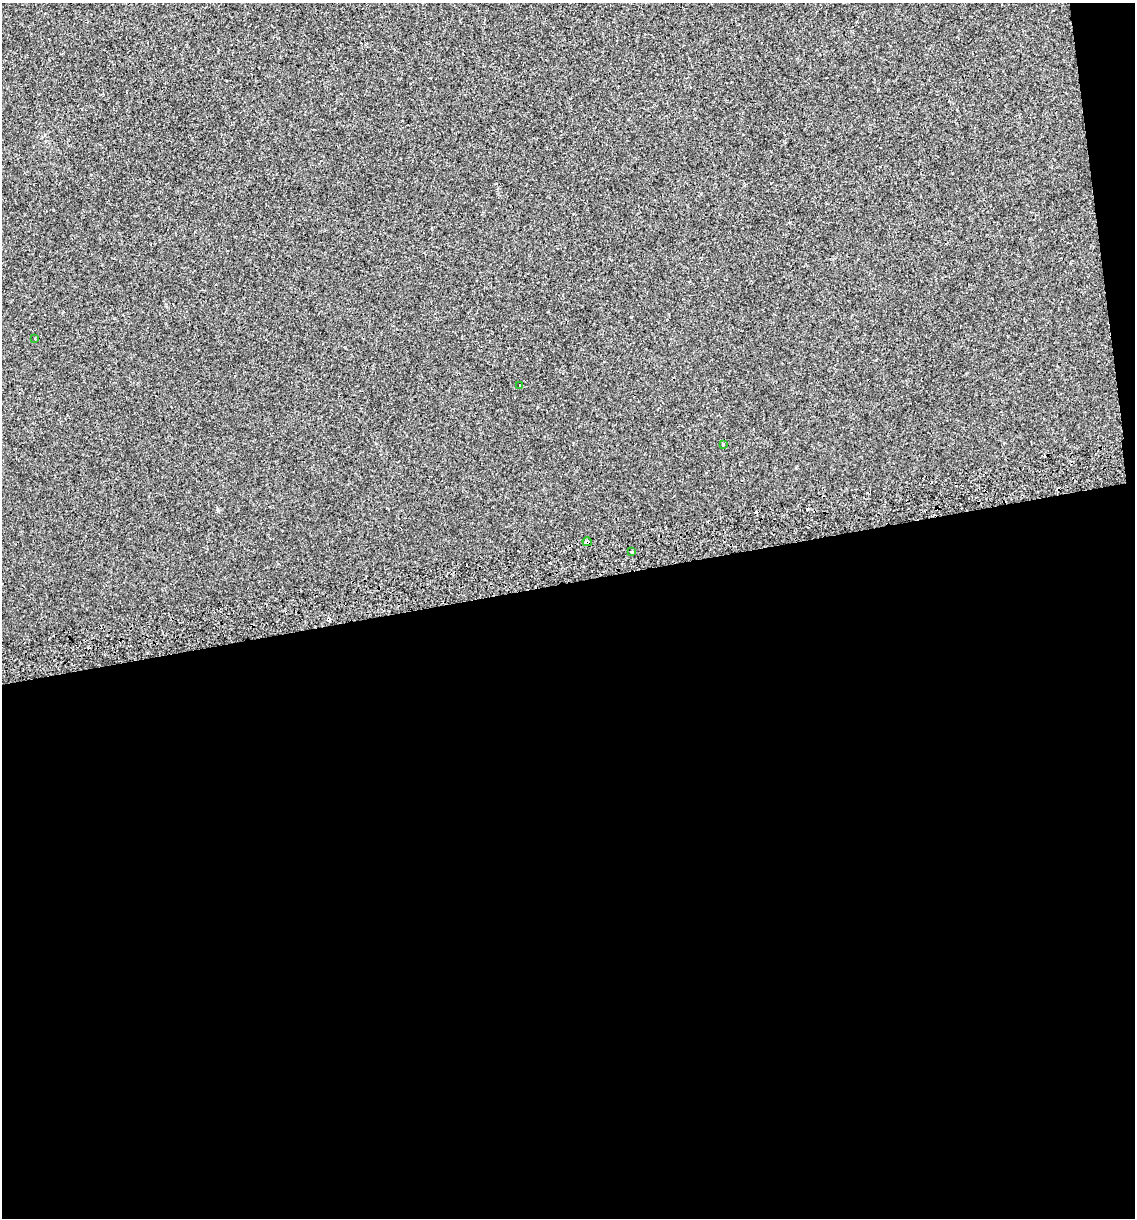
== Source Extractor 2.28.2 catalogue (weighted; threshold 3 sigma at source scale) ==
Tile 16 of 4 x 4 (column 4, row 4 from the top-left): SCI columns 3479-4611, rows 44-1259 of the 4646 x 4948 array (HDU 1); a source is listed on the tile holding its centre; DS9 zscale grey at full resolution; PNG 1137 x 1220 px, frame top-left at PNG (2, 3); each listed source drawn as its Kron ellipse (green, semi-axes under 4 px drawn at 4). Shown black and unused: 54% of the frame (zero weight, under 2 of 3 exposures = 2% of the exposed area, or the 3 px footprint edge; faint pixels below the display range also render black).
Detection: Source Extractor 2.28.2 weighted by HDU 2 'WHT'; one run over the whole footprint, this tile lists its part. Background 6.02e-04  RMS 0.0036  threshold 0.0162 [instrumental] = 3 sigma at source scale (4.5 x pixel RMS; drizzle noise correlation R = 1.50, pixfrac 1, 0.0396/0.0396 arcsec/px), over >= 5 px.
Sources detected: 8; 3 cosmic-ray / hot-pixel residue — neither listed nor drawn; the other 5 listed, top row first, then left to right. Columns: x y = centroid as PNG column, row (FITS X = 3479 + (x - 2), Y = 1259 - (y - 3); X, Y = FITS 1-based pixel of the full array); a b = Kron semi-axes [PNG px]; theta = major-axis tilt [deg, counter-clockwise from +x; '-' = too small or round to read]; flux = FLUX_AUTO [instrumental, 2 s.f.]
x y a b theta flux
35 339 3 2 - 0.33
520 385 3 3 - 2
723 444 3 3 - 0.81
587 542 5 3 - 3.9
632 551 3 3 - 1.1
Overlapping masked pixels (flux is a lower limit): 1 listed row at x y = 587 542